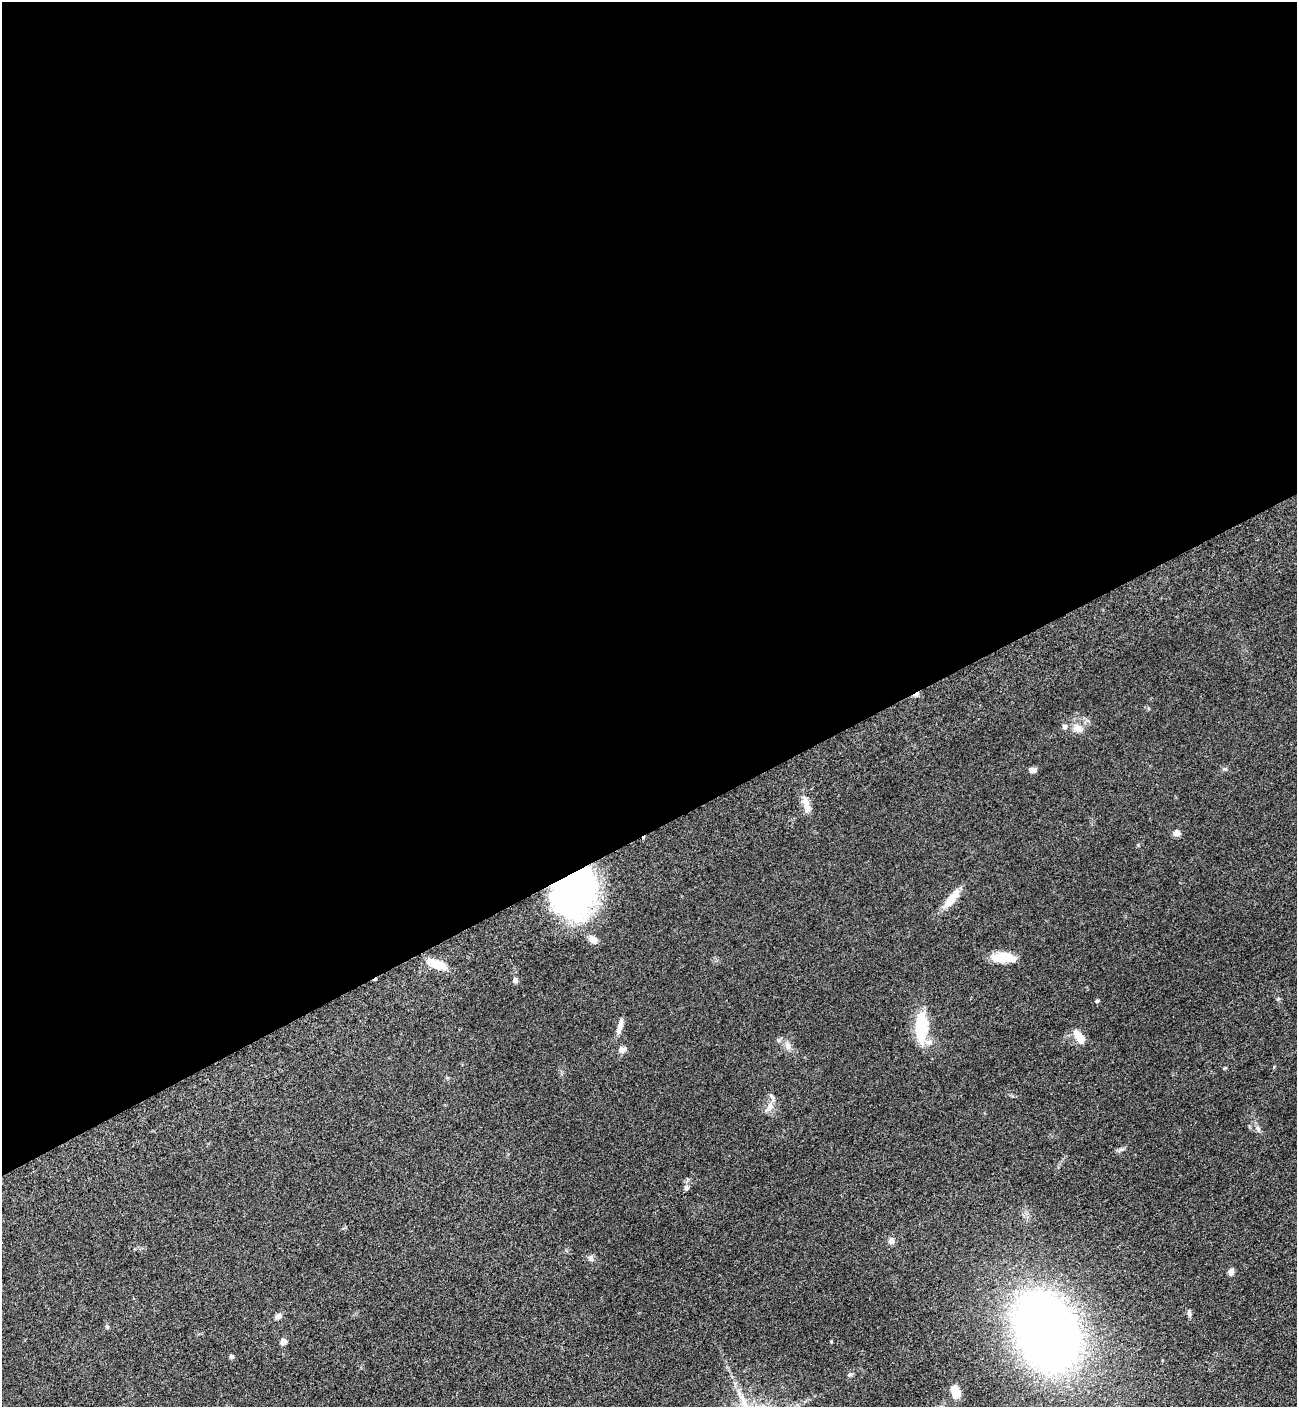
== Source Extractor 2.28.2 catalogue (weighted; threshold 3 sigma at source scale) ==
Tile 2 of 4 x 4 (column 2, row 1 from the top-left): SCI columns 1594-2888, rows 4281-5685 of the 5669 x 5702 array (HDU 1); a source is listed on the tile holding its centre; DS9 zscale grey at full resolution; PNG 1299 x 1409 px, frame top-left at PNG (2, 2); no overlay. Shown black and unused: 59% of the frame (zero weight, under 3 of 5 exposures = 4% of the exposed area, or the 3 px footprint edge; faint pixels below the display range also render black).
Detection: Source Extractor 2.28.2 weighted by HDU 2 'WHT'; one run over the whole footprint, this tile lists its part. Background 0.0527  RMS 0.0062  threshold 0.0278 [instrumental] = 3 sigma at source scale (4.5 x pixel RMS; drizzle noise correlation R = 1.50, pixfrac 1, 0.05/0.05 arcsec/px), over >= 5 px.
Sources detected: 36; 1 inside a brighter object's white glare — not listed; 2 inside a brighter listed object's ellipse — not listed separately; the other 33 listed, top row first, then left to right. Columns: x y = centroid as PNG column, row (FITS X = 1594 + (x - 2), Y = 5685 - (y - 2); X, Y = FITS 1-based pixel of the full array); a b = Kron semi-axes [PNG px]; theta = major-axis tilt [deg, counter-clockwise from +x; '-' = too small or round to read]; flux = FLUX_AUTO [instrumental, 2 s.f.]
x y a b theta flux
1077 728 14 11 -29 5.3
1033 770 8 6 -8 2.3
806 803 21 8 -79 5.6
1177 833 8 7 - 2.7
575 894 49 37 62 160
952 898 32 9 51 9.2
593 939 10 8 -36 4.3
1003 957 22 11 1 15
436 964 21 9 -20 12
515 980 6 5 - 1.7
1097 1001 5 4 - 0.78
620 1026 20 6 75 4.2
921 1028 32 12 89 28
1079 1037 17 8 -55 8.5
787 1045 12 7 -63 3.1
622 1050 9 8 - 2.4
1225 1068 5 4 - 0.58
769 1107 18 7 57 4.1
1258 1129 9 5 -63 1.7
1121 1149 7 4 2 1.2
686 1188 7 6 - 1.6
891 1241 8 8 - 2.2
591 1257 7 5 45 1.4
1231 1272 8 7 - 2.2
1189 1313 10 5 -86 1.5
278 1316 8 7 - 1.8
107 1327 6 4 -46 0.79
1047 1332 55 40 -66 540
831 1341 3 3 - 0.51
283 1342 6 5 - 3.6
231 1357 6 5 - 1.2
850 1375 7 6 - 1.1
955 1392 14 9 -62 6.7
Overlapping masked pixels (flux is a lower limit): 1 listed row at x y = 575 894
Isophote crosses this tile's border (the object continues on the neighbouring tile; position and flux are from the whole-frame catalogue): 1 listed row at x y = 1047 1332
Unlisted compact peaks at least as high as the median listed source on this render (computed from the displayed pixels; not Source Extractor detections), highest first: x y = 1224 769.